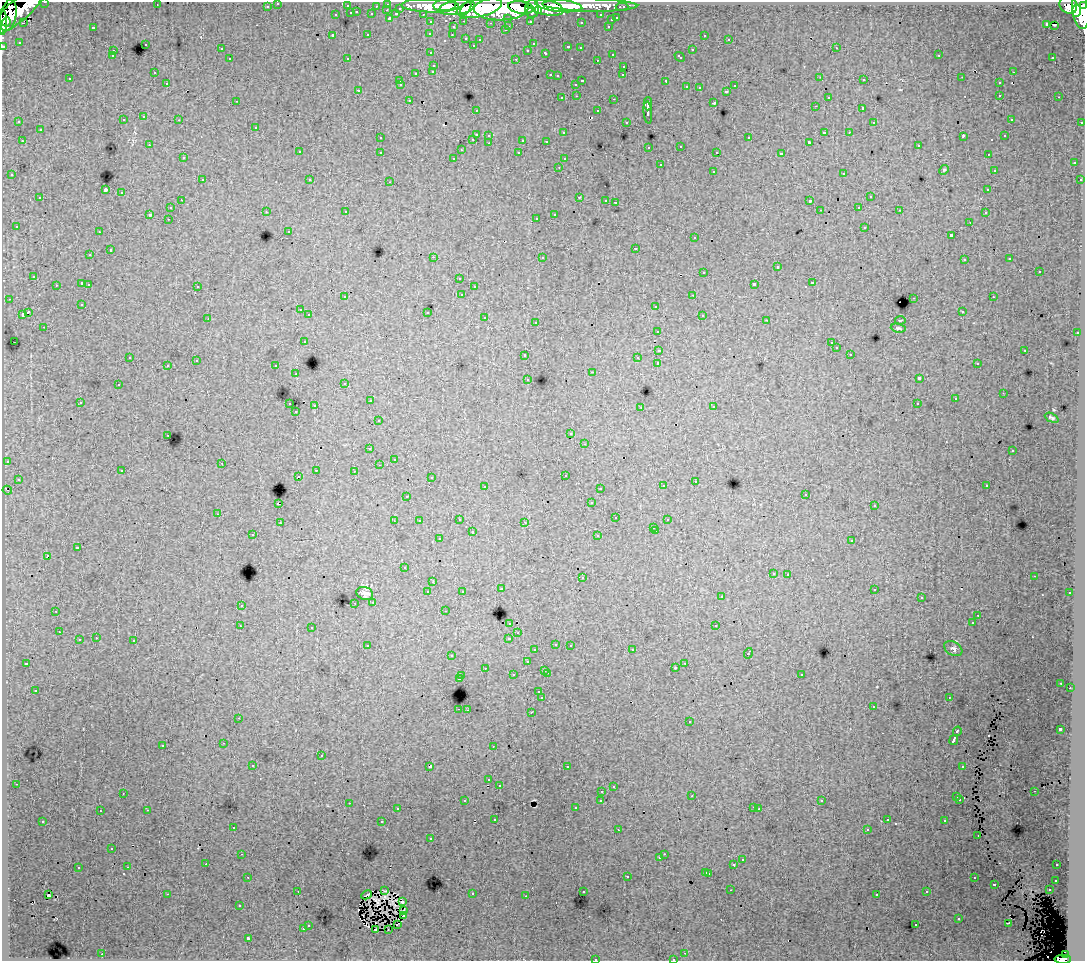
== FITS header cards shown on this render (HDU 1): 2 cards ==
NAXIS1  =                 1083
NAXIS2  =                  959

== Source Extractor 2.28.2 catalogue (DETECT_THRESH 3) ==
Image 1083 x 959 px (HDU 1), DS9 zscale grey, 1 PNG px = 1 image px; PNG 1087 x 963 px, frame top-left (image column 1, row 959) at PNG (2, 2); each listed source drawn as its Kron ellipse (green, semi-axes under 4 px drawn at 4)
Background 94.1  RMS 0.75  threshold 2.26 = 3 sigma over >= 5 px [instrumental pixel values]
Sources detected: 479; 4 with non-positive FLUX_AUTO (blend fragments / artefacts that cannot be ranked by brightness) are neither listed nor drawn; the other 475 listed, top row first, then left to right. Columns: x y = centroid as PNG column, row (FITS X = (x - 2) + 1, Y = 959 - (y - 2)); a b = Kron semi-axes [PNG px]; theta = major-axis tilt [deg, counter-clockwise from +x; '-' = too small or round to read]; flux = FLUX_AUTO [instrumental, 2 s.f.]
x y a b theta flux
45 2 3 2 - 2400
278 3 3 3 - 1500
388 4 3 3 - 3200
157 5 2 2 - 39
445 5 11 6 3 100000
590 5 47 6 -1 92000
1068 5 9 8 - 58000
267 6 3 3 - 970
347 6 3 3 - 710
376 6 3 2 - 770
430 6 29 6 -1 160000
559 6 23 6 -7 150000
1084 6 4 3 - 42000
457 7 18 7 9 190000
521 7 13 6 -7 160000
545 7 18 8 -14 190000
622 7 6 3 0 2000
400 8 3 3 - 760
479 8 23 9 12 340000
466 9 7 4 57 68000
501 9 27 11 1 540000
532 9 9 7 89 140000
1080 9 20 8 -82 290000
18 10 33 11 41 220000
387 10 3 2 - 140
538 11 4 3 - 47000
1076 11 6 4 89 100000
357 12 3 3 - 250
351 13 3 3 - 640
372 14 3 3 - 960
396 14 3 3 - 590
423 14 3 2 - 1500
8 15 16 8 78 190000
336 15 3 3 - 300
601 15 3 3 - 840
390 18 3 3 - 730
508 18 3 3 - 870
617 18 3 3 - 390
611 20 3 3 - 280
464 21 3 2 - 250
530 21 3 3 - 800
3 22 13 3 -90 79000
6 22 4 3 - 36000
431 22 3 3 - 1400
581 22 3 3 - 86
23 23 3 2 - 59
490 23 3 2 - 64
1047 24 4 3 - 860
1054 25 3 2 - 63
509 26 3 2 - 170
608 26 3 2 - 240
93 27 3 3 - 560
453 27 3 3 - 120
505 30 3 2 - 180
430 33 3 3 - 200
368 35 3 3 - 350
452 35 3 2 - 93
704 35 3 3 - 260
332 36 3 3 - 870
466 38 3 3 - 370
729 39 3 3 - 89
480 40 3 2 - 59
19 42 3 2 - 54
145 44 3 3 - 340
533 44 3 3 - 120
473 45 3 3 - 210
3 46 3 3 - 3700
568 47 3 3 - 260
580 48 3 3 - 150
836 48 3 2 - 190
221 49 3 3 - 120
528 50 3 3 - 250
692 50 3 3 - 290
113 51 3 2 - 210
431 53 3 3 - 160
546 53 3 3 - 200
612 54 3 3 - 260
939 55 2 2 - 38
112 56 3 3 - 140
680 57 5 3 - 260
1053 57 3 3 - 130
347 58 2 2 - 40
230 59 3 3 - 230
516 59 3 2 - 450
597 60 3 2 - 84
434 65 3 3 - 180
624 66 3 3 - 240
433 71 3 3 - 140
1013 72 3 2 - 170
154 73 3 2 - 90
416 73 3 3 - 340
550 75 3 2 - 210
623 75 3 2 - 83
557 76 3 3 - 90
820 77 3 2 - 33
962 77 2 2 - 28
70 79 3 3 - 220
864 80 3 3 - 160
400 81 3 2 - 99
582 81 3 2 - 470
666 81 4 3 - 750
167 83 3 2 - 170
999 83 3 3 - 190
576 84 3 3 - 100
401 85 3 3 - 47
735 86 3 3 - 230
687 87 3 3 - 220
699 88 3 2 - 66
358 90 3 2 - 64
726 91 3 3 - 310
1000 95 3 2 - 230
577 96 3 2 - 130
828 97 3 3 - 210
1059 97 3 2 - 180
562 98 3 2 - 200
614 99 3 2 - 400
409 100 3 2 - 190
236 101 2 2 - 31
714 103 3 3 - 470
648 104 6 2 88 1800
815 106 3 2 - 110
863 108 3 3 - 820
476 110 3 2 - 92
598 111 3 3 - 170
648 112 11 3 -84 1500
144 117 3 3 - 330
1011 119 3 2 - 80
123 120 3 3 - 240
179 120 3 2 - 100
19 122 3 2 - 61
626 122 3 2 - 54
874 122 4 4 - 55
1082 122 3 2 - 500
256 127 3 3 - 150
40 130 3 3 - 340
824 132 3 3 - 670
849 132 2 2 - 140
563 133 3 3 - 110
476 134 3 3 - 620
489 135 3 3 - 150
963 136 4 2 - 260
1005 136 3 2 - 58
380 138 3 3 - 140
749 138 3 3 - 350
473 139 3 2 - 310
523 140 3 3 - 590
22 141 3 2 - 200
546 141 3 2 - 62
809 142 3 3 - 80
489 143 3 2 - 270
149 145 3 2 - 110
918 145 3 3 - 150
681 146 3 3 - 230
649 147 3 3 - 150
461 150 3 2 - 56
299 152 3 3 - 140
380 152 3 3 - 220
717 152 3 2 - 81
519 153 3 3 - 120
781 154 4 3 - 1100
988 154 3 2 - 140
183 158 3 3 - 150
454 158 3 3 - 120
564 159 3 3 - 160
1074 163 3 3 - 200
660 165 3 3 - 260
559 167 3 2 - 78
944 170 5 4 - 67
994 170 3 2 - 48
713 171 3 3 - 300
844 173 3 3 - 450
12 175 3 3 - 150
202 180 3 2 - 140
310 180 3 3 - 180
1080 180 3 2 - 110
390 182 3 2 - 400
105 190 3 3 - 4800
988 190 3 3 - 170
122 193 3 3 - 330
579 197 3 3 - 290
870 197 3 3 - 280
40 198 3 3 - 320
181 200 3 2 - 160
606 200 3 2 - 150
810 201 3 3 - 910
615 202 3 3 - 660
859 207 3 2 - 180
170 208 3 3 - 220
820 210 2 2 - 46
899 210 3 3 - 46
266 212 3 2 - 75
346 212 3 2 - 190
985 213 3 3 - 180
150 214 3 3 - 670
555 215 4 3 - 1200
536 218 3 3 - 140
168 219 3 2 - 170
970 222 3 2 - 61
16 226 3 3 - 140
865 227 3 3 - 220
289 231 3 3 - 140
99 232 3 2 - 87
951 235 4 3 - 640
694 238 3 3 - 110
636 248 3 3 - 460
110 250 3 3 - 440
90 255 3 3 - 120
433 257 3 2 - 470
542 257 3 3 - 330
1010 259 3 2 - 64
964 260 3 3 - 140
777 267 3 3 - 490
704 272 3 3 - 360
1039 272 3 3 - 340
34 276 3 3 - 190
459 278 3 3 - 180
82 283 3 3 - 460
813 283 3 3 - 360
89 284 3 2 - 210
754 284 4 3 - 1200
56 285 3 2 - 160
197 286 3 3 - 220
474 287 3 3 - 140
462 294 4 3 - 300
693 295 2 2 - 94
345 297 3 3 - 110
993 297 3 2 - 220
914 298 3 2 - 330
9 299 3 2 - 120
82 304 2 2 - 43
656 306 3 3 - 260
300 310 3 2 - 130
962 311 3 2 - 93
28 312 4 3 - 940
427 312 3 3 - 520
22 314 3 3 - 770
309 315 3 3 - 160
702 315 3 3 - 240
485 318 3 3 - 300
208 319 2 2 - 30
767 320 3 2 - 73
900 320 5 2 - 39
536 322 3 3 - 150
44 327 3 2 - 100
898 328 7 4 -8 90
657 331 3 3 - 190
1077 333 3 2 - 370
304 341 3 3 - 270
14 342 2 2 - 24
831 343 3 2 - 120
836 348 3 3 - 140
659 350 4 3 - 670
1025 350 3 3 - 360
850 354 3 2 - 130
525 355 3 3 - 390
130 357 3 3 - 100
637 358 3 2 - 110
196 361 3 2 - 41
658 363 3 3 - 2100
977 364 3 3 - 120
168 365 3 3 - 260
276 366 3 3 - 270
593 372 3 2 - 750
296 374 2 2 - 51
919 378 4 3 - 1800
528 379 3 3 - 130
345 383 3 3 - 140
118 385 3 3 - 250
1003 393 3 2 - 76
955 399 3 3 - 120
370 401 3 3 - 190
80 402 3 2 - 250
290 404 3 2 - 250
917 404 3 2 - 52
315 406 3 2 - 460
714 406 3 2 - 120
641 407 2 2 - 26
296 412 3 2 - 75
1052 418 7 4 -26 89
378 421 3 3 - 150
571 434 3 2 - 71
168 435 3 2 - 180
585 444 3 2 - 74
370 449 3 3 - 110
1012 451 3 2 - 91
394 459 2 2 - 43
7 461 3 3 - 53
222 463 2 2 - 71
379 465 3 2 - 95
316 470 3 2 - 240
122 471 3 2 - 64
354 471 3 2 - 57
565 475 3 2 - 60
298 476 2 2 - 66
431 477 3 2 - 47
18 479 3 2 - 82
695 481 3 2 - 150
485 486 3 2 - 130
663 486 3 3 - 45
987 486 3 3 - 400
600 488 2 2 - 54
7 490 5 2 - 49
806 494 3 3 - 120
407 496 3 2 - 74
591 503 3 3 - 170
278 504 3 2 - 540
874 506 2 2 - 33
218 514 3 2 - 230
616 518 3 3 - 200
459 519 3 3 - 120
667 520 2 2 - 41
394 521 2 2 - 34
419 521 3 2 - 110
525 522 3 2 - 110
280 523 3 3 - 240
653 527 2 2 - 40
656 531 3 2 - 180
472 532 3 3 - 550
253 535 3 2 - 180
598 536 3 3 - 270
439 539 3 3 - 170
852 540 3 3 - 250
77 548 3 3 - 590
47 556 3 3 - 1100
405 568 3 2 - 60
773 573 3 3 - 140
788 574 3 2 - 170
1034 576 2 2 - 24
582 578 3 3 - 270
433 582 3 2 - 72
501 589 3 3 - 120
874 589 3 2 - 110
462 591 3 3 - 200
428 592 3 3 - 290
365 593 8 6 -20 230
1070 593 3 3 - 170
721 597 3 3 - 150
921 598 3 2 - 42
373 602 3 3 - 40
355 603 3 2 - 160
241 605 3 3 - 190
56 611 3 2 - 54
445 611 3 2 - 130
978 615 2 2 - 45
510 623 3 3 - 220
972 623 3 2 - 52
240 626 2 2 - 35
716 626 3 3 - 420
312 627 3 3 - 300
59 632 3 2 - 86
518 633 3 2 - 86
96 638 3 2 - 130
509 638 4 3 - 450
79 640 3 3 - 350
134 641 3 3 - 520
556 644 3 3 - 130
570 645 3 2 - 260
368 646 3 3 - 140
953 649 10 6 -31 160
535 650 3 3 - 170
632 650 3 2 - 220
748 653 5 3 - 490
452 656 3 3 - 180
527 662 3 3 - 260
26 663 3 3 - 97
685 663 3 2 - 280
485 668 3 2 - 120
675 668 3 3 - 130
545 670 3 2 - 290
547 673 3 2 - 360
801 674 3 3 - 190
513 675 3 3 - 240
462 676 3 3 - 210
459 679 3 3 - 870
1061 683 2 2 - 36
1070 688 3 2 - 150
35 690 3 3 - 130
539 692 3 3 - 140
542 698 3 3 - 1100
949 698 3 2 - 57
873 707 3 2 - 160
459 709 3 2 - 350
467 710 3 2 - 240
531 712 3 2 - 150
238 718 2 2 - 41
690 722 3 3 - 170
1060 729 3 3 - 1500
957 731 4 3 - 680
954 740 5 3 - 2300
223 743 3 2 - 160
163 745 3 3 - 210
493 746 2 2 - 28
321 756 3 3 - 420
253 765 3 2 - 190
430 766 3 3 - 1700
963 766 3 3 - 360
567 767 3 2 - 140
489 780 3 3 - 140
16 784 3 2 - 110
499 785 3 3 - 150
613 787 3 3 - 150
602 791 3 2 - 190
1034 791 3 2 - 110
123 793 2 2 - 40
692 796 3 2 - 67
957 797 3 3 - 150
960 799 3 3 - 75
601 800 3 3 - 160
465 801 3 3 - 120
822 801 3 3 - 93
349 803 3 2 - 170
753 807 3 2 - 190
575 808 3 3 - 85
397 809 3 3 - 130
759 809 3 2 - 58
147 810 3 2 - 420
100 811 3 2 - 69
495 819 3 2 - 96
887 820 3 3 - 130
43 821 3 3 - 200
945 821 3 3 - 230
382 822 3 3 - 640
233 827 3 3 - 170
867 829 3 2 - 110
618 830 3 2 - 110
978 835 3 2 - 85
431 838 3 2 - 110
112 848 3 2 - 110
242 854 3 2 - 92
664 854 2 2 - 190
660 858 3 3 - 160
742 860 3 3 - 180
206 864 2 2 - 110
734 864 3 3 - 640
1057 865 3 2 - 150
128 867 3 2 - 160
78 868 3 3 - 310
706 872 3 3 - 390
709 873 3 3 - 300
627 876 3 3 - 380
248 877 3 2 - 66
974 878 3 2 - 160
1056 880 3 3 - 200
994 884 3 3 - 430
731 890 2 2 - 32
1049 890 3 2 - 290
298 891 3 2 - 43
384 891 3 2 - 53
583 892 3 3 - 150
927 892 3 3 - 150
167 894 3 2 - 540
472 894 3 3 - 330
877 894 3 3 - 140
48 895 3 2 - 130
366 895 5 2 - 16
526 896 3 2 - 110
402 902 3 3 - 9.1
239 906 3 3 - 130
404 911 4 2 - 47
403 915 3 3 - 64
959 918 3 3 - 150
1008 923 3 2 - 47
308 925 3 3 - 180
397 925 4 2 - 8.6
916 925 3 2 - 190
303 929 3 3 - 300
376 929 2 2 - 74
388 929 2 2 - 47
248 938 3 3 - 1200
685 953 3 2 - 78
102 954 3 2 - 240
1066 955 4 4 - 35000
595 959 3 2 - 240
673 959 3 2 - 150
1063 959 8 4 0 54000
At the frame edge (FLAGS 8, measured only in part): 8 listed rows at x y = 45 2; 278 3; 1084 6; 3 22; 3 46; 595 959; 673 959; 1063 959
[4 non-positive-flux detections neither listed nor drawn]